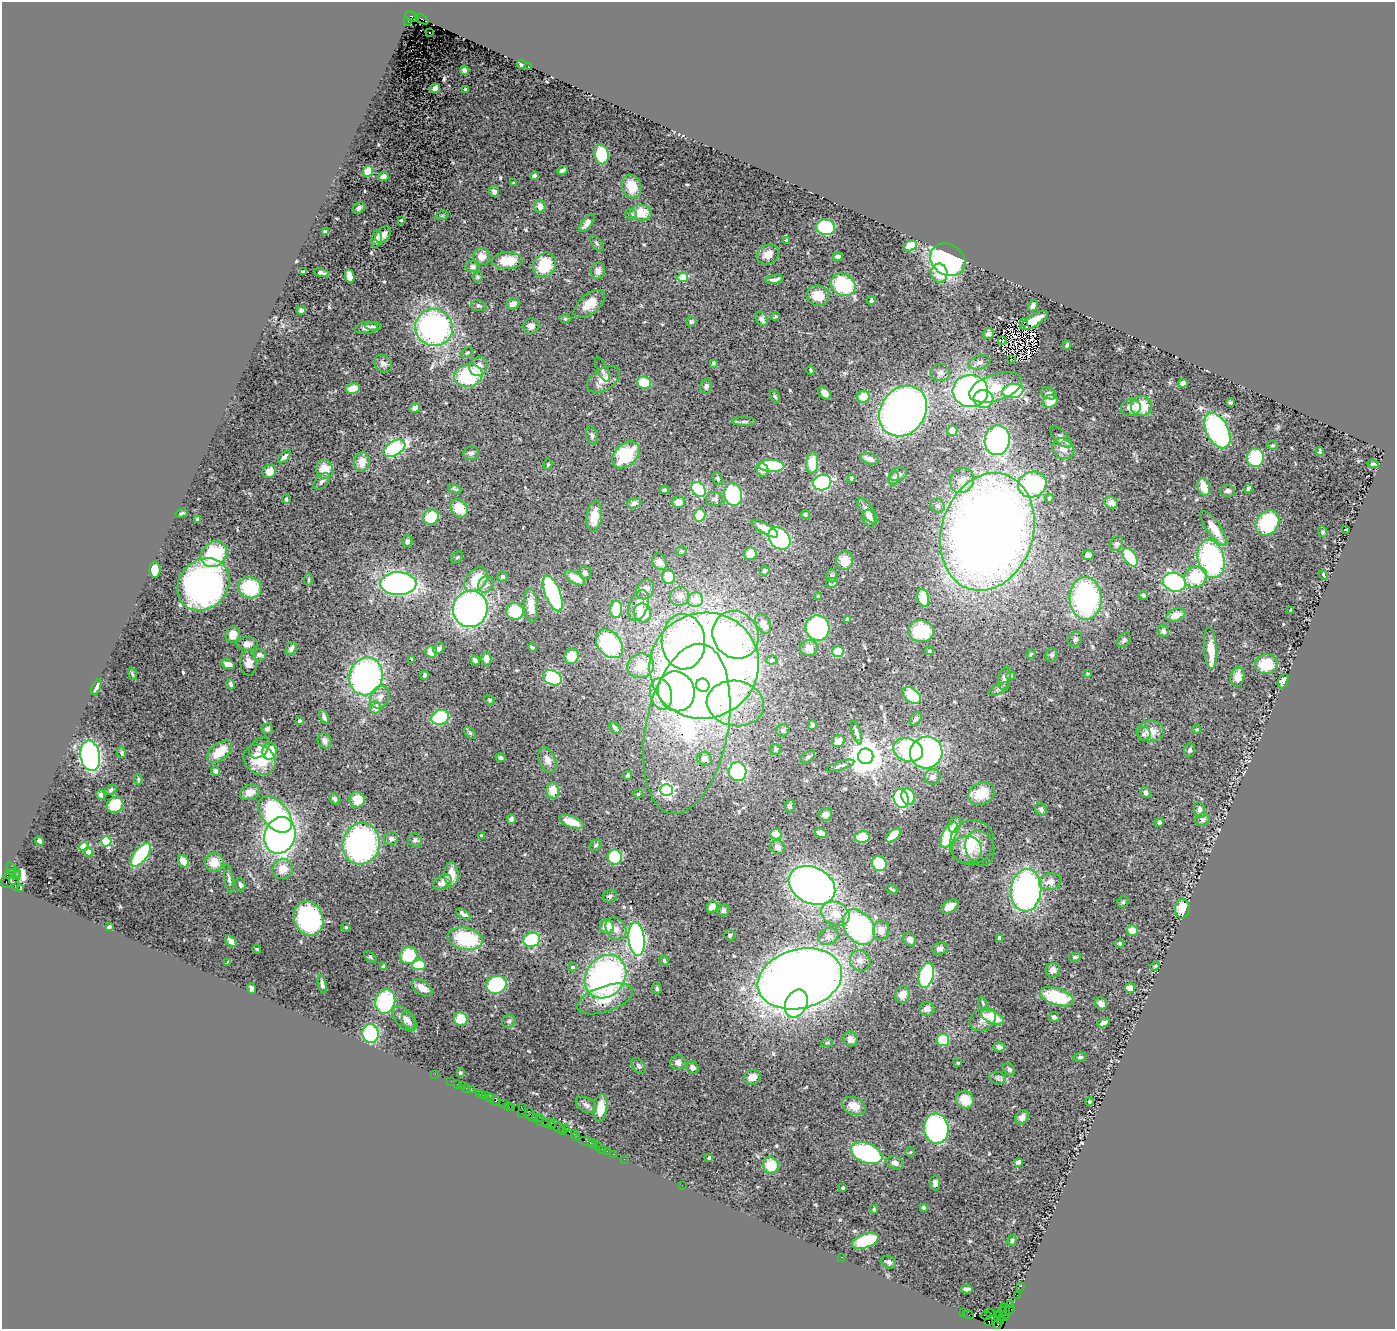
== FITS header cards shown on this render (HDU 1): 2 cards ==
NAXIS1  =                 1393
NAXIS2  =                 1327

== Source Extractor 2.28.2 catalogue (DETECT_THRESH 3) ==
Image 1393 x 1327 px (HDU 1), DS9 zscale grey, 1 PNG px = 1 image px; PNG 1397 x 1331 px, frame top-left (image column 1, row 1327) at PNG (2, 2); each listed source drawn as its Kron ellipse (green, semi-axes under 4 px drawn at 4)
Background 0.738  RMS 0.034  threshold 0.103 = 3 sigma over >= 5 px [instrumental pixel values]
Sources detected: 534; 3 with non-positive FLUX_AUTO (blend fragments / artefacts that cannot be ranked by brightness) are neither listed nor drawn; of the other 531, the 500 brightest by FLUX_AUTO listed and drawn (31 fainter detections omitted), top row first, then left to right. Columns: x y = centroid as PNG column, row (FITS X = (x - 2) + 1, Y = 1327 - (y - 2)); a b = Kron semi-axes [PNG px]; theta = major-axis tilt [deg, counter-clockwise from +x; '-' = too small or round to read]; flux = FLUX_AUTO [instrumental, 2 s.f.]
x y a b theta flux
412 17 7 4 -26 550
422 19 7 3 -30 1200
408 21 2 2 - 40
430 32 3 3 - 8.3
521 64 4 3 - 7.8
528 66 2 2 - 2.7
464 70 5 4 - 6.5
435 88 5 4 - 7.7
465 89 3 3 - 6.6
602 154 10 7 -76 89
562 170 5 3 - 6.3
368 171 5 5 - 67
383 176 5 4 - 5.9
534 176 4 4 - 6.7
514 183 3 3 - 2.6
632 186 12 9 -71 43
494 191 5 5 - 10
540 206 6 5 - 22
359 208 7 5 41 7.7
641 213 11 7 0 43
631 214 6 5 - 6.7
442 216 6 4 19 2.8
401 220 3 3 - 2.9
587 223 11 5 53 15
826 227 9 8 - 180
325 232 4 4 - 8.2
383 235 9 6 49 14
377 239 9 5 78 8.4
787 240 4 4 - 4.9
597 243 9 5 -52 4.8
910 246 7 5 30 49
768 254 11 9 29 21
482 257 8 8 - 19
838 257 5 4 - 8.3
948 260 18 15 -34 470
507 261 15 8 1 50
545 265 13 10 59 82
472 267 7 5 5 6.8
303 271 4 2 - 2.6
598 271 8 7 - 11
321 273 7 3 -10 6.5
939 273 9 8 - 27
350 276 7 4 -79 25
478 277 5 5 - 3.6
683 277 5 4 - 97
774 280 9 3 8 8.8
843 285 13 10 -32 150
818 296 11 10 - 40
871 301 4 3 - 5.6
513 304 7 5 23 14
589 304 18 9 40 33
479 306 8 5 -10 4.6
1033 306 6 4 62 8.4
301 310 5 3 - 5.1
776 316 4 3 - 3.9
565 319 6 4 -1 3.3
762 319 7 5 -59 9.9
1034 320 16 6 30 26
691 321 5 5 - 4.4
1024 322 3 2 - 490
373 326 8 3 -4 4.1
531 326 8 7 - 11
366 328 11 6 6 9.5
434 328 19 18 - 570
988 334 6 5 - 5.1
1002 341 4 2 - 3.1
1067 345 4 3 - 3.4
467 353 7 4 39 3.6
1011 359 3 2 - 3.2
979 362 11 7 16 9.9
713 363 4 3 - 3
383 364 9 8 - 11
478 366 10 9 - 25
602 370 13 5 -64 6.9
811 370 4 2 - 2.6
940 373 9 8 - 12
468 376 14 11 16 160
603 379 18 11 31 27
644 383 7 6 - 67
1183 383 5 4 - 10
706 386 7 6 - 9.1
996 387 27 13 18 60
353 389 7 5 12 27
970 391 18 16 -5 670
1013 391 10 7 7 140
825 393 7 5 -42 24
1049 393 8 5 -23 5.1
775 397 7 4 -62 4.2
863 397 6 6 - 31
983 399 10 9 - 83
1050 401 7 6 - 31
1230 402 3 3 - 3.4
1141 406 10 10 - 63
415 408 5 4 - 8.7
1131 408 10 8 19 15
903 411 27 22 54 1400
744 421 12 4 0 6.6
1217 430 19 11 -63 420
952 431 5 5 - 39
592 435 9 5 -74 5.9
1061 437 14 6 -46 8.3
997 440 15 12 80 410
1272 445 5 4 - 3.1
394 448 12 7 31 220
1063 449 12 9 -34 21
1320 451 4 3 - 3.6
471 453 8 6 9 8.4
626 455 16 11 43 110
284 457 8 4 46 7
1255 458 9 8 - 120
870 459 9 5 -16 12
362 462 10 7 81 29
812 463 11 6 88 53
548 464 5 4 - 4.1
1373 464 6 3 -6 3.4
771 466 13 6 -3 120
325 469 9 8 - 44
763 470 7 6 - 18
269 471 7 6 - 16
898 474 9 6 18 10
851 478 4 3 - 2.7
894 478 7 4 79 4.8
718 479 7 4 -64 4.4
962 481 13 11 60 27
322 482 10 6 44 7.8
822 482 9 7 20 260
1032 484 14 12 19 270
1204 487 9 6 -74 43
1248 488 4 3 - 4.3
455 489 7 3 -27 3.5
699 489 8 6 -42 190
664 490 5 3 - 3.4
1228 491 7 6 - 8.6
733 494 11 8 -79 240
1049 498 4 4 - 2.7
286 499 5 4 - 3.8
714 499 8 7 - 8.4
678 502 6 6 - 13
634 503 7 5 24 8.6
1111 503 7 5 -27 13
938 506 7 6 - 6.5
459 508 10 8 -49 47
867 511 15 6 -56 13
182 513 6 3 17 3.5
805 514 4 4 - 4.4
700 515 6 5 - 80
594 516 16 7 82 37
431 517 8 7 - 65
869 518 9 6 -71 14
197 519 4 3 - 4.2
1267 523 13 10 51 170
765 529 15 5 -30 27
1214 529 21 7 -55 41
1346 530 3 3 - 2.6
987 532 60 45 73 3500
1323 532 5 4 - 4.1
779 539 12 9 -46 310
407 541 6 5 - 5.9
1116 544 8 6 55 5.5
681 551 5 4 - 3.3
214 554 14 11 47 150
750 554 6 6 - 47
1088 555 6 5 - 5.3
457 557 6 4 48 3.7
1130 557 10 6 -56 93
1211 559 19 13 -75 430
845 560 9 8 - 30
660 562 8 7 - 12
155 570 8 5 88 33
764 570 5 5 - 5.5
585 573 6 6 - 7.7
1323 575 5 3 - 3.4
832 576 7 5 -90 5
503 577 5 5 - 4.8
668 577 7 6 - 42
1196 577 12 10 41 93
575 578 11 5 -32 37
308 580 6 3 90 3.2
476 580 14 9 49 65
1174 582 12 9 -18 290
832 583 6 4 12 8.5
203 584 28 24 45 850
398 584 18 11 -1 700
486 584 9 7 58 15
250 588 12 10 -13 130
645 589 10 8 58 12
553 593 19 7 -69 340
1143 595 5 4 - 4.1
679 596 10 9 - 14
819 596 4 3 - 3
923 598 9 6 -80 52
1086 598 21 16 -87 420
695 600 8 7 - 29
639 605 16 9 69 24
531 606 17 7 -84 31
470 609 18 17 - 720
616 609 9 6 86 68
1290 610 4 2 - 2.5
515 611 9 8 - 74
642 613 9 8 - 49
1176 615 10 6 19 22
847 619 4 4 - 4.6
763 624 11 7 -63 15
818 628 13 11 -69 330
921 631 13 11 -4 120
1163 631 6 5 - 6.3
233 635 8 7 - 24
736 635 24 22 -53 190
1075 639 8 6 58 6.5
1124 640 8 5 51 6.3
683 642 28 21 -88 300
247 644 10 6 3 13
609 644 16 11 -52 210
532 647 4 3 - 4.5
439 648 6 5 - 11
809 648 9 8 - 21
1210 648 21 6 -85 35
291 649 7 5 61 11
929 651 5 4 - 2.4
431 652 6 5 - 28
838 652 6 5 - 54
1031 654 5 4 - 2.7
259 655 6 5 - 8
1052 655 7 6 - 5.7
571 656 8 7 - 42
486 658 7 5 -89 12
412 659 4 3 - 2.5
475 660 5 3 - 6.6
772 660 5 4 - 3.3
249 663 13 8 -86 20
228 664 7 4 -18 16
1266 664 11 10 - 41
641 666 13 12 - 43
704 666 55 52 23 4000
132 674 6 4 -71 2.9
1088 674 4 3 - 2.5
424 675 4 3 - 5.6
366 676 19 16 74 620
1011 676 4 4 - 4.4
1237 677 10 6 77 24
552 678 10 7 -27 150
1004 678 12 6 78 8.7
1283 681 7 5 67 9.6
231 684 5 4 - 5.1
703 685 7 6 - 120
96 687 8 4 68 7.7
999 689 11 5 24 6.7
676 691 20 18 -71 260
661 694 16 10 -78 130
912 695 10 6 -38 75
380 697 12 9 62 16
489 700 5 4 - 2.7
735 703 29 22 -9 150
375 707 6 6 - 24
324 717 7 4 -64 7.7
440 717 9 7 22 160
916 719 8 5 59 5.4
299 721 4 4 - 7.4
812 725 5 4 - 7.1
615 728 6 4 -51 6.1
267 729 5 5 - 5.2
687 729 86 41 79 380
1197 729 4 4 - 3.1
783 730 7 6 - 6.7
1150 731 13 10 3 28
470 733 7 4 -45 4
856 733 12 4 -72 6.6
1144 734 7 6 - 6.6
324 741 8 6 -61 9.7
838 741 6 5 - 19
259 748 12 8 48 12
776 750 5 5 - 4.3
908 750 15 11 -18 200
1190 750 7 5 71 5.3
269 751 8 7 - 78
220 752 15 8 40 52
122 753 5 4 - 3.4
926 753 16 16 - 520
90 756 15 9 -80 630
866 756 8 7 - 6300
808 757 8 5 40 6.7
501 758 5 4 - 4.6
705 759 7 7 - 14
260 760 17 14 -35 72
548 760 13 8 -66 16
841 766 14 3 17 5.7
216 771 5 4 - 5
738 772 9 9 - 180
628 775 5 4 - 3.6
933 777 8 7 - 11
138 779 5 3 - 3.2
111 790 6 4 31 4.5
553 790 8 6 87 27
666 790 6 6 - 530
250 792 10 7 23 20
1146 793 5 5 - 5.2
638 794 5 4 - 3.8
981 794 13 11 28 58
101 795 5 4 - 5.6
908 797 8 6 -74 54
334 799 6 4 -63 6
901 799 9 7 -70 190
357 800 8 7 - 39
115 805 9 7 40 56
790 806 6 5 - 5.7
1041 809 6 5 - 5.6
1200 810 8 5 -76 12
275 815 21 13 -50 290
825 815 7 6 - 9
511 819 5 4 - 7.9
1202 819 7 6 - 7.1
571 822 13 5 -19 40
1159 822 4 4 - 4.3
955 824 9 6 70 14
821 833 6 4 -31 21
776 834 5 5 - 38
280 835 18 15 71 880
893 835 9 5 41 48
949 835 14 6 62 150
481 836 4 3 - 2.9
862 837 7 6 - 46
391 839 7 6 - 8.2
415 840 7 6 - 5.9
39 841 5 3 - 8
106 841 5 5 - 150
972 842 23 21 50 69
361 844 21 18 75 500
596 845 6 5 - 4
84 847 4 4 - 110
778 847 8 6 -29 8
980 848 18 14 -72 22
967 850 15 13 -9 35
89 852 4 4 - 14
141 855 14 6 53 230
615 857 7 7 - 160
183 861 6 5 - 28
214 862 9 9 - 34
879 864 8 7 - 78
283 869 10 9 - 29
11 870 7 4 -73 150
8 874 4 3 - 97
16 874 2 2 - 20
451 874 12 7 -88 27
11 878 12 7 46 640
229 879 14 4 -81 7.1
443 882 10 6 36 14
1050 882 11 8 11 17
14 883 8 4 -71 96
240 885 7 5 -76 7.6
812 885 24 18 -27 1100
20 889 4 3 - 110
892 889 6 2 -25 2.8
1026 890 21 15 84 630
610 896 7 6 - 4.8
1123 902 5 5 - 3.9
712 907 6 5 - 32
950 907 9 5 32 19
1182 909 9 7 85 43
723 910 6 6 - 6.7
463 914 8 3 -32 6.2
835 914 15 11 -26 35
309 919 17 14 -69 330
607 926 7 7 - 39
109 927 4 3 - 9.4
346 927 4 4 - 2.4
859 927 19 14 -53 420
616 929 12 9 -54 19
881 931 9 8 - 18
1132 931 5 5 - 27
730 935 5 5 - 4.6
828 936 10 8 26 12
999 938 4 3 - 3.2
465 939 18 11 -11 140
636 939 17 8 -83 570
910 939 7 6 - 11
532 940 8 7 - 190
231 941 7 4 -44 8.8
1120 943 4 3 - 2.9
940 948 8 6 6 7.1
257 949 4 3 - 2.5
409 955 9 8 - 74
370 957 7 4 -37 3.3
1075 957 6 4 8 3.4
664 961 6 4 -56 4.1
860 961 11 10 - 15
228 962 4 2 - 2.5
419 965 6 5 - 97
1155 966 5 3 - 2.7
384 967 4 3 - 6.5
573 967 4 3 - 3.3
1053 970 7 7 - 14
926 975 13 7 76 280
605 977 23 19 52 690
800 979 43 29 14 3300
322 984 9 4 -79 8.8
496 985 10 9 - 160
251 988 5 4 - 8.1
422 988 12 6 -32 19
657 988 6 4 -85 5
1130 988 5 5 - 18
903 994 9 7 70 24
1057 997 17 8 -18 95
605 999 29 13 19 56
385 1001 12 10 74 180
796 1003 14 10 65 410
983 1003 7 3 -77 2.9
1101 1004 6 5 - 9
927 1009 7 7 - 12
992 1017 12 6 -24 61
1054 1017 5 5 - 5.5
404 1018 15 8 -47 19
461 1019 7 6 - 49
983 1020 14 10 31 19
408 1021 9 5 -63 8.3
509 1021 7 6 - 5.6
1104 1023 6 4 26 14
370 1033 9 8 - 180
850 1039 7 6 - 13
943 1040 6 6 - 81
827 1043 6 4 8 2.7
999 1047 5 4 - 9.6
1080 1057 6 4 9 4.4
678 1063 8 7 - 11
958 1063 3 2 - 2.4
639 1066 9 6 -48 6
693 1068 6 5 - 7.8
1009 1069 7 5 -53 4.8
460 1073 3 3 - 2.7
435 1074 2 2 - 10
752 1077 8 7 - 19
998 1078 8 6 -15 5.5
451 1081 2 2 - 8.3
457 1084 2 2 - 6.7
462 1086 3 2 - 34
466 1088 3 2 - 23
472 1090 3 3 - 67
479 1094 4 2 - 22
482 1095 3 2 - 30
486 1096 2 2 - 32
490 1098 4 3 - 88
965 1100 9 8 - 40
495 1101 5 4 - 120
1089 1102 4 4 - 2.7
504 1104 2 2 - 17
586 1105 11 7 -28 9
854 1106 12 8 -25 26
509 1107 3 3 - 37
512 1108 3 3 - 52
522 1108 2 2 - 22
600 1108 14 6 82 35
522 1113 3 2 - 3.3
530 1113 6 3 87 110
533 1117 5 2 - 38
539 1117 3 3 - 68
1022 1117 7 6 - 12
541 1121 7 3 -22 140
549 1124 7 3 -25 170
557 1126 9 3 -44 140
566 1128 2 2 - 12
936 1128 15 12 -81 400
563 1131 3 3 - 40
574 1133 3 2 - 32
576 1137 4 3 - 52
587 1141 8 3 -13 83
593 1144 5 3 - 60
598 1147 3 3 - 43
602 1149 4 3 - 28
607 1151 3 2 - 22
910 1152 5 5 - 2.6
867 1153 16 10 -22 270
613 1154 2 2 - 18
709 1158 3 3 - 3
624 1159 2 2 - 13
1018 1162 4 4 - 22
895 1163 8 6 -26 9.7
771 1165 8 8 - 54
935 1183 7 5 -88 9.1
682 1185 2 2 - 14
843 1188 3 3 - 7.4
923 1208 4 3 - 4.6
874 1209 4 3 - 2.4
1012 1240 5 4 - 3.2
865 1241 14 7 20 120
842 1257 3 2 - 2.7
889 1262 8 6 -29 6.7
1020 1286 2 2 - 42
967 1289 6 3 4 8.7
1017 1295 2 2 - 36
1010 1305 3 2 - 150
1009 1310 5 4 - 130
1005 1311 8 3 -72 420
1001 1312 6 3 52 290
964 1313 4 2 - 23
990 1313 4 3 - 24
968 1315 5 3 - 43
986 1316 5 3 - 53
1004 1316 5 3 - 83
999 1318 7 3 -57 2100
989 1321 4 3 - 87
998 1324 4 3 - 330
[31 fainter detections neither listed nor drawn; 3 non-positive-flux detections neither listed nor drawn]